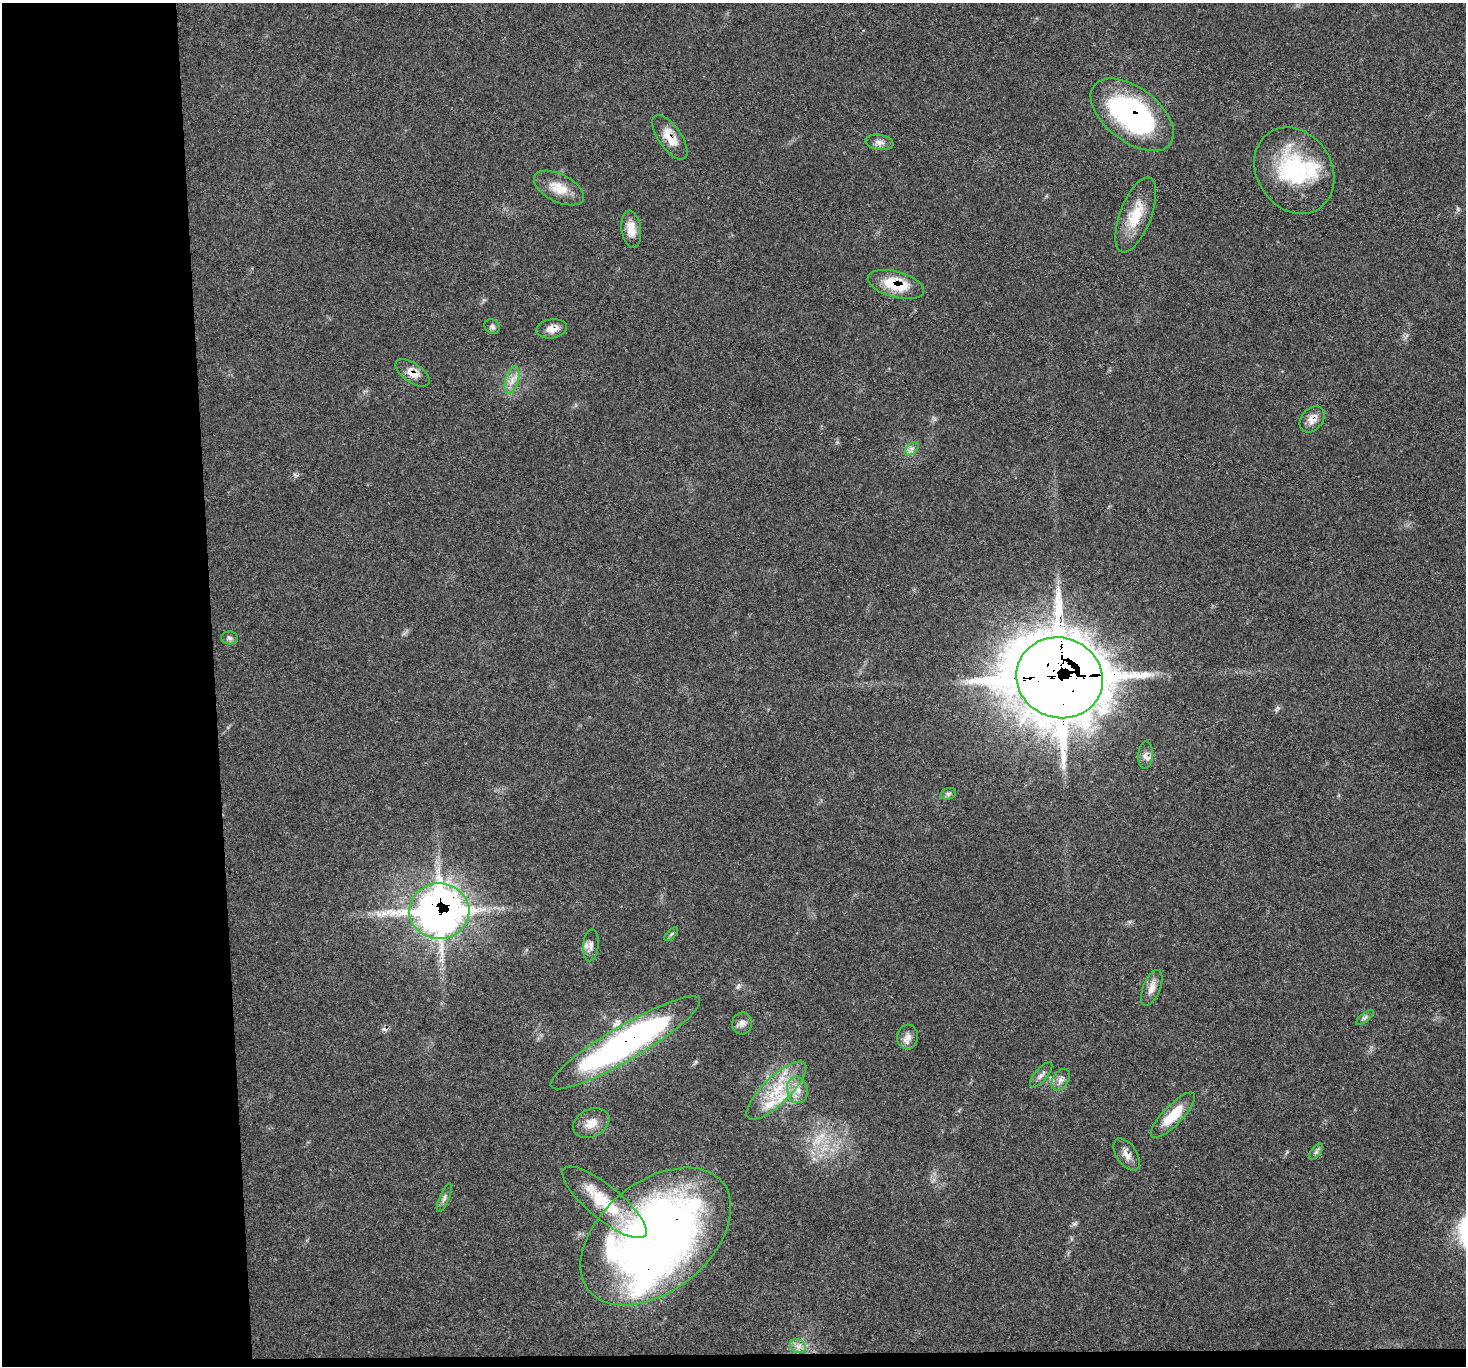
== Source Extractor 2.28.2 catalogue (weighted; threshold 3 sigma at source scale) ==
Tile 7 of 3 x 3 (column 1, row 3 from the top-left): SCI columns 2-1465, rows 129-1492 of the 4392 x 4373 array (HDU 1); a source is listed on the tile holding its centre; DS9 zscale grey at full resolution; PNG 1468 x 1368 px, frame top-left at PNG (2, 3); each listed source drawn as its Kron ellipse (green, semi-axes under 4 px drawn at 4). Shown black and unused: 15% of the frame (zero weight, under 3 of 5 exposures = <1% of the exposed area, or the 3 px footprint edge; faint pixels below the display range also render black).
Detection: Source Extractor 2.28.2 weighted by HDU 2 'WHT'; one run over the whole footprint, this tile lists its part. Background 0.0464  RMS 0.004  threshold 0.018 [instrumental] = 3 sigma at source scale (4.5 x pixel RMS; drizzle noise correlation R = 1.50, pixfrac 1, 0.05/0.05 arcsec/px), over >= 5 px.
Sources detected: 42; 1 inside a brighter object's white glare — neither listed nor drawn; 3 inside a brighter listed object's ellipse — not listed separately; the other 38 listed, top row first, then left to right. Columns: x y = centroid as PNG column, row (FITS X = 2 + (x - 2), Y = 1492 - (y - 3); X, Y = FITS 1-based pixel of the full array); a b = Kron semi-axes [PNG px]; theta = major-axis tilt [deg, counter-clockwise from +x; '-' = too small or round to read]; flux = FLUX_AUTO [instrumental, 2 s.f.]
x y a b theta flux
1132 115 48 27 -37 76
670 137 26 11 -55 7.1
879 142 14 7 -9 2.3
1294 171 45 37 -57 41
559 188 27 14 -27 7.6
1136 215 40 15 69 12
631 229 19 10 -82 5.2
896 284 29 13 -15 15
492 327 8 7 - 1.1
552 329 15 9 9 3.7
412 373 19 9 -34 4.2
512 380 14 6 76 3.1
1312 419 14 10 50 3.8
912 449 8 5 45 1.4
229 638 8 6 -2 1.2
1060 678 43 40 -21 2400
1146 755 14 7 85 2.4
948 794 8 5 16 0.95
439 911 30 28 -2 290
671 934 9 3 45 0.73
591 945 16 7 85 2.4
1152 988 19 8 68 3.5
1365 1018 10 4 40 1.1
742 1023 11 10 - 2.2
908 1037 12 10 83 2.9
625 1043 86 17 31 140
1041 1075 15 6 50 1.8
1061 1080 12 7 57 2.2
776 1090 39 13 44 16
797 1090 13 10 -79 4.1
1173 1115 30 9 46 11
591 1123 19 13 26 5.5
1316 1152 9 4 55 1.1
1127 1155 18 10 -56 3.4
444 1198 15 5 67 1.4
604 1202 53 16 -39 21
656 1236 86 54 39 350
798 1346 8 6 -33 2
Overlapping masked pixels (flux is a lower limit): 11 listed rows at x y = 1132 115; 670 137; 896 284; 552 329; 412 373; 1312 419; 1060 678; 1146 755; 439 911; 625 1043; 656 1236